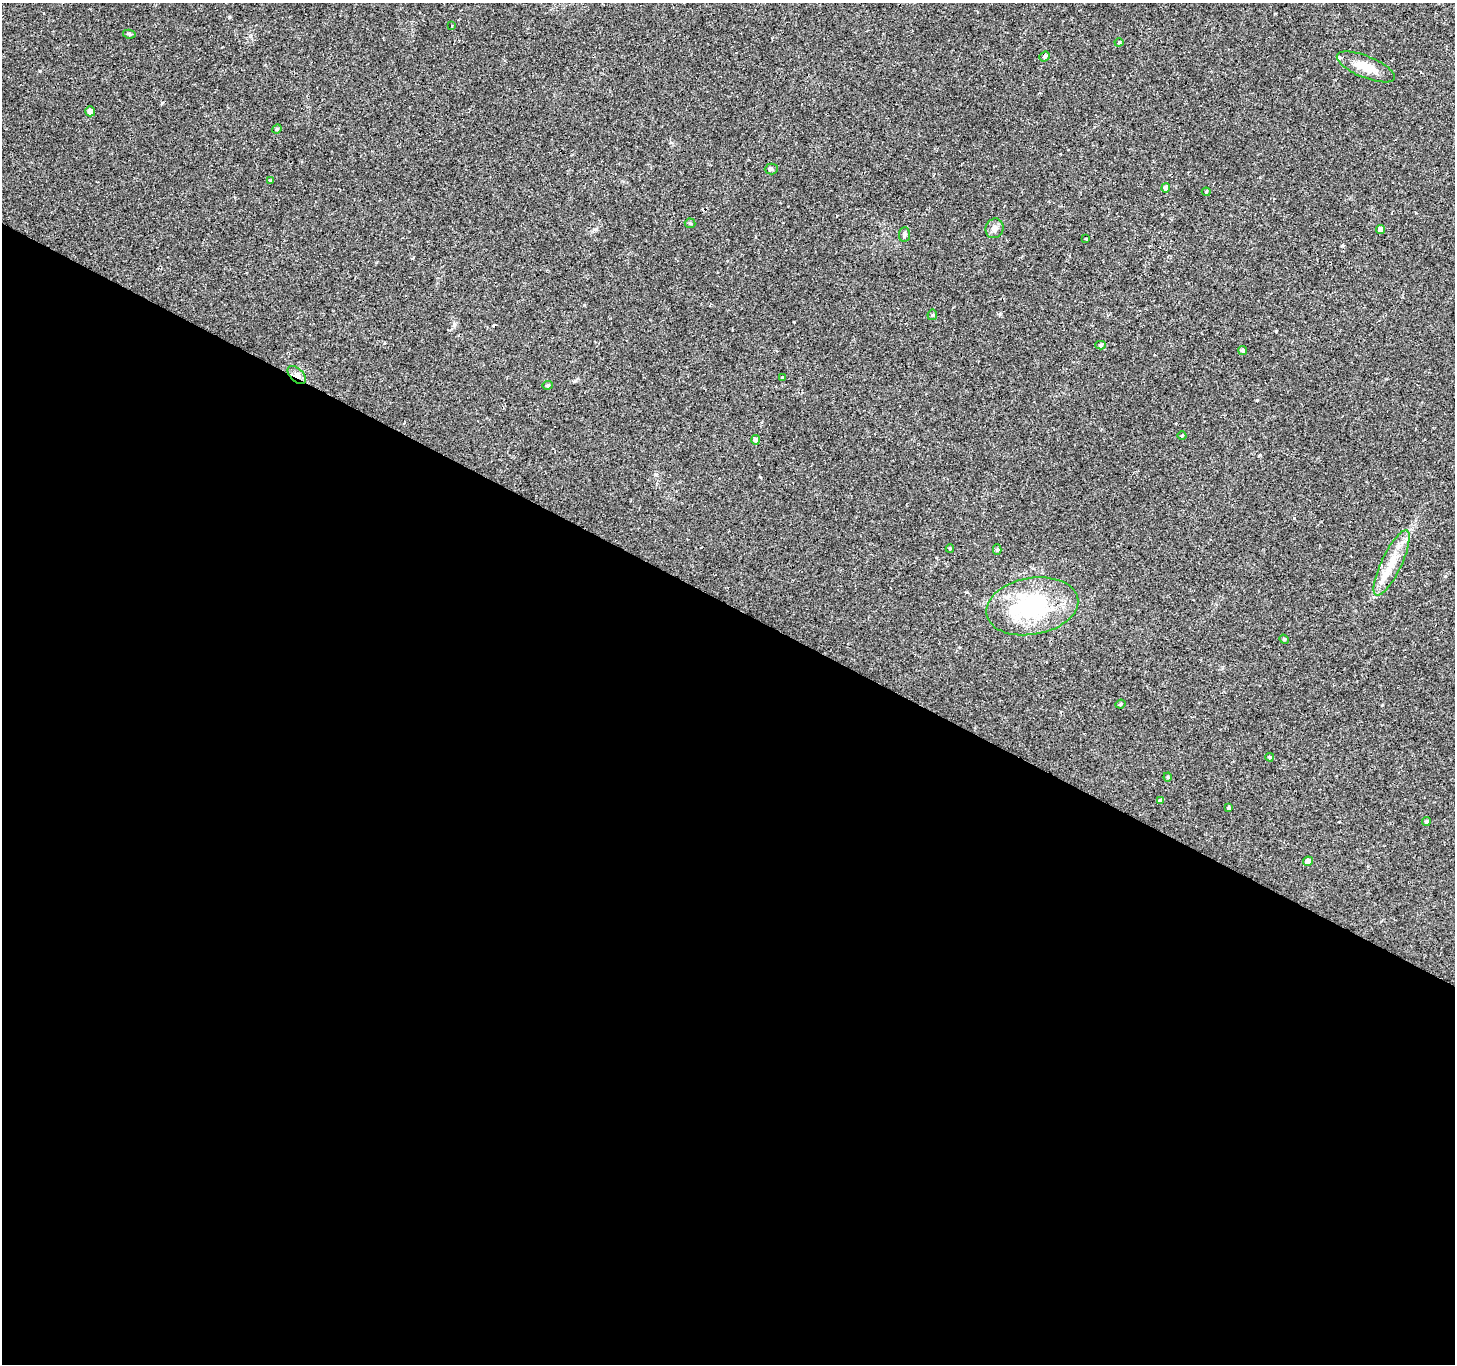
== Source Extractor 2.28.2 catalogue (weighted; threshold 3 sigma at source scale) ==
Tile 14 of 4 x 4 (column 2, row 4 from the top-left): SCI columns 1456-2908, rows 259-1620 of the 5813 x 5898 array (HDU 1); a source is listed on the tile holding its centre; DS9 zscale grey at full resolution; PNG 1457 x 1366 px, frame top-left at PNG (2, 3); each listed source drawn as its Kron ellipse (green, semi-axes under 4 px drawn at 4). Shown black and unused: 56% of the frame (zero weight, under 2 of 3 exposures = <1% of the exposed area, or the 3 px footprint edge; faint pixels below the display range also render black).
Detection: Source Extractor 2.28.2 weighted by HDU 2 'WHT'; one run over the whole footprint, this tile lists its part. Background 0.0542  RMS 0.0044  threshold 0.0198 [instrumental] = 3 sigma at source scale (4.5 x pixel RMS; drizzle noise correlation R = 1.50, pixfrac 1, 0.0396/0.0396 arcsec/px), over >= 5 px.
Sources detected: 41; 3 cosmic-ray / hot-pixel residue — neither listed nor drawn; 2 inside a brighter listed object's ellipse — not listed separately; the other 36 listed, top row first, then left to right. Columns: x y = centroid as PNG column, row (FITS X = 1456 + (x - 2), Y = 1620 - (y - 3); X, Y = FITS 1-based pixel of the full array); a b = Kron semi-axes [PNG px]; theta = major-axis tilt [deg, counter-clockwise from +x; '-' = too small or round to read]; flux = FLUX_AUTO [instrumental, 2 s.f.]
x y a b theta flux
452 26 3 2 - 0.71
129 34 6 4 -11 0.67
1119 42 4 4 - 0.45
1045 57 5 4 - 1.2
1366 67 31 11 -22 7.2
90 111 5 5 - 1.9
277 129 5 4 - 0.53
771 169 6 5 - 0.73
270 181 4 4 - 0.51
1166 188 5 4 - 2.7
1206 192 4 4 - 0.39
690 223 5 5 - 0.54
994 228 10 9 - 2.1
1381 229 4 4 - 2
904 234 7 5 86 0.98
1085 239 3 3 - 0.86
932 315 5 5 - 0.54
1101 345 5 4 - 0.85
1243 350 4 4 - 0.92
297 375 11 6 -43 2
783 377 3 3 - 5.1
547 385 5 4 - 0.65
1182 435 4 3 - 0.38
755 440 5 4 - 1.2
950 549 4 4 - 0.5
997 550 5 4 - 0.74
1392 563 36 10 64 9.9
1032 606 46 28 10 47
1284 639 5 4 - 0.5
1120 704 5 3 - 0.54
1270 757 4 3 - 0.48
1168 777 4 4 - 0.48
1160 800 3 3 - 5
1229 808 4 3 - 0.73
1426 822 4 4 - 0.93
1308 861 5 4 - 2.6
Overlapping masked pixels (flux is a lower limit): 1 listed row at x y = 297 375
Unlisted compact peaks at least as high as the median listed source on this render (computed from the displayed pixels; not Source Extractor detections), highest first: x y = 162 103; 1257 400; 40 71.